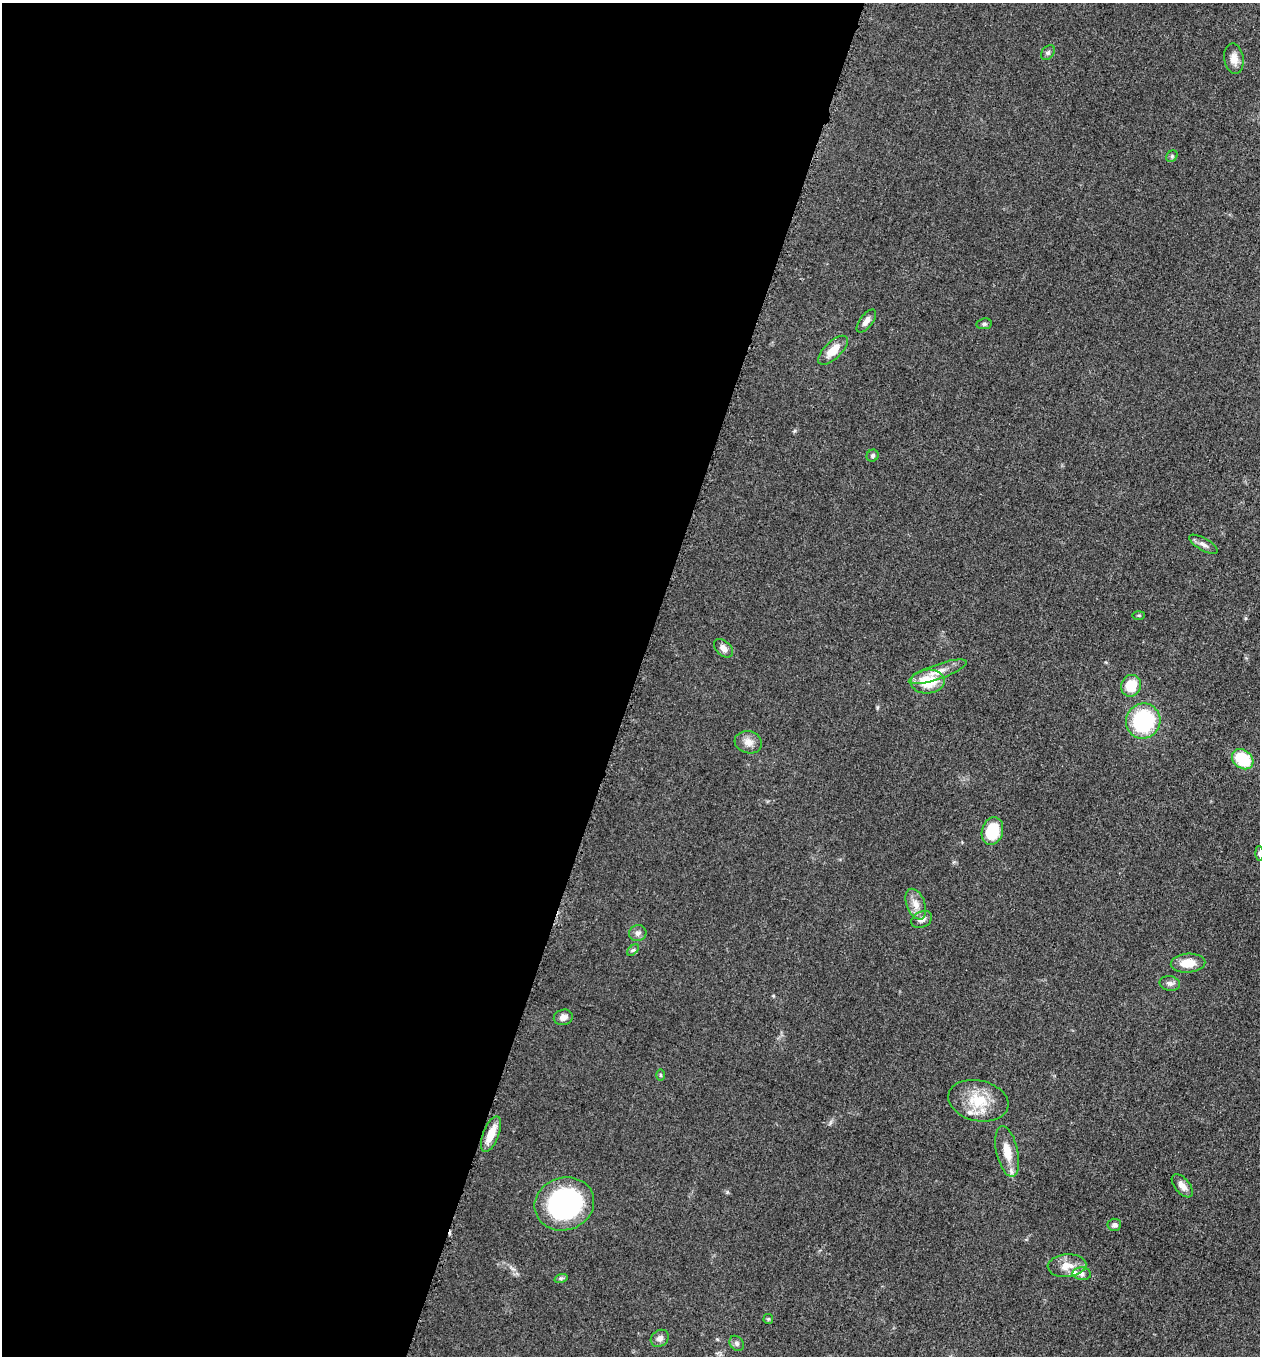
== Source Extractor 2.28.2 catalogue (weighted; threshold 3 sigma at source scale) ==
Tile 5 of 4 x 4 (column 1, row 2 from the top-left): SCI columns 197-1454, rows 2723-4076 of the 5506 x 5461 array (HDU 1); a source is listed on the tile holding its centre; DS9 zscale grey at full resolution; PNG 1262 x 1358 px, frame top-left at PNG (2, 3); each listed source drawn as its Kron ellipse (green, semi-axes under 4 px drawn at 4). Shown black and unused: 50% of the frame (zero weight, under 3 of 5 exposures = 4% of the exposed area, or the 3 px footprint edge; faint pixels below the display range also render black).
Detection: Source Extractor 2.28.2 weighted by HDU 2 'WHT'; one run over the whole footprint, this tile lists its part. Background 0.0603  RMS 0.0062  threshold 0.0277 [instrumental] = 3 sigma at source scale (4.5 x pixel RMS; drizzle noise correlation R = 1.50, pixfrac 1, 0.05/0.05 arcsec/px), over >= 5 px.
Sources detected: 40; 2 inside a brighter listed object's ellipse — not listed separately; the other 38 listed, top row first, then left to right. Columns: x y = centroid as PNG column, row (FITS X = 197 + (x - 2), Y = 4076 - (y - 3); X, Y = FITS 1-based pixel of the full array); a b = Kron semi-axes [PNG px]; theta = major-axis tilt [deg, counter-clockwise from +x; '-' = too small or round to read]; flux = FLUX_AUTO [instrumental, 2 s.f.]
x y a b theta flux
1048 53 8 6 49 1.4
1234 59 15 9 -79 5
1172 156 6 5 - 1.1
866 321 13 6 52 3.5
984 324 8 5 9 1.4
833 350 19 8 44 9.3
873 456 6 5 - 1.3
1203 544 16 6 -30 2.9
1138 615 6 3 0 0.69
723 648 11 7 -44 3.7
938 672 30 7 19 7.7
928 681 17 12 2 18
1131 686 11 10 - 14
1143 721 18 17 - 54
748 742 14 11 -16 4.9
1243 759 11 9 -38 26
992 831 14 10 73 24
1259 853 7 3 -90 0.84
916 904 16 9 -69 5.6
922 919 11 8 27 3.3
638 933 9 8 - 2.5
633 950 7 4 43 1.2
1188 963 17 9 4 10
1170 983 10 7 -12 2.4
563 1017 10 7 12 3.3
661 1075 6 4 -89 0.82
978 1101 30 20 -12 20
491 1134 19 8 68 8.6
1007 1151 26 10 -77 10
1182 1186 14 7 -51 3.9
564 1204 30 26 19 110
1114 1225 7 6 - 1.8
1067 1266 19 11 4 8
1082 1274 9 6 -3 2
561 1278 7 4 18 1
768 1319 5 5 - 0.8
660 1338 10 8 37 3
737 1343 8 6 -53 1.6
Isophote crosses this tile's border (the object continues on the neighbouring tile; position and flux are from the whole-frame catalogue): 1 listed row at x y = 1259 853